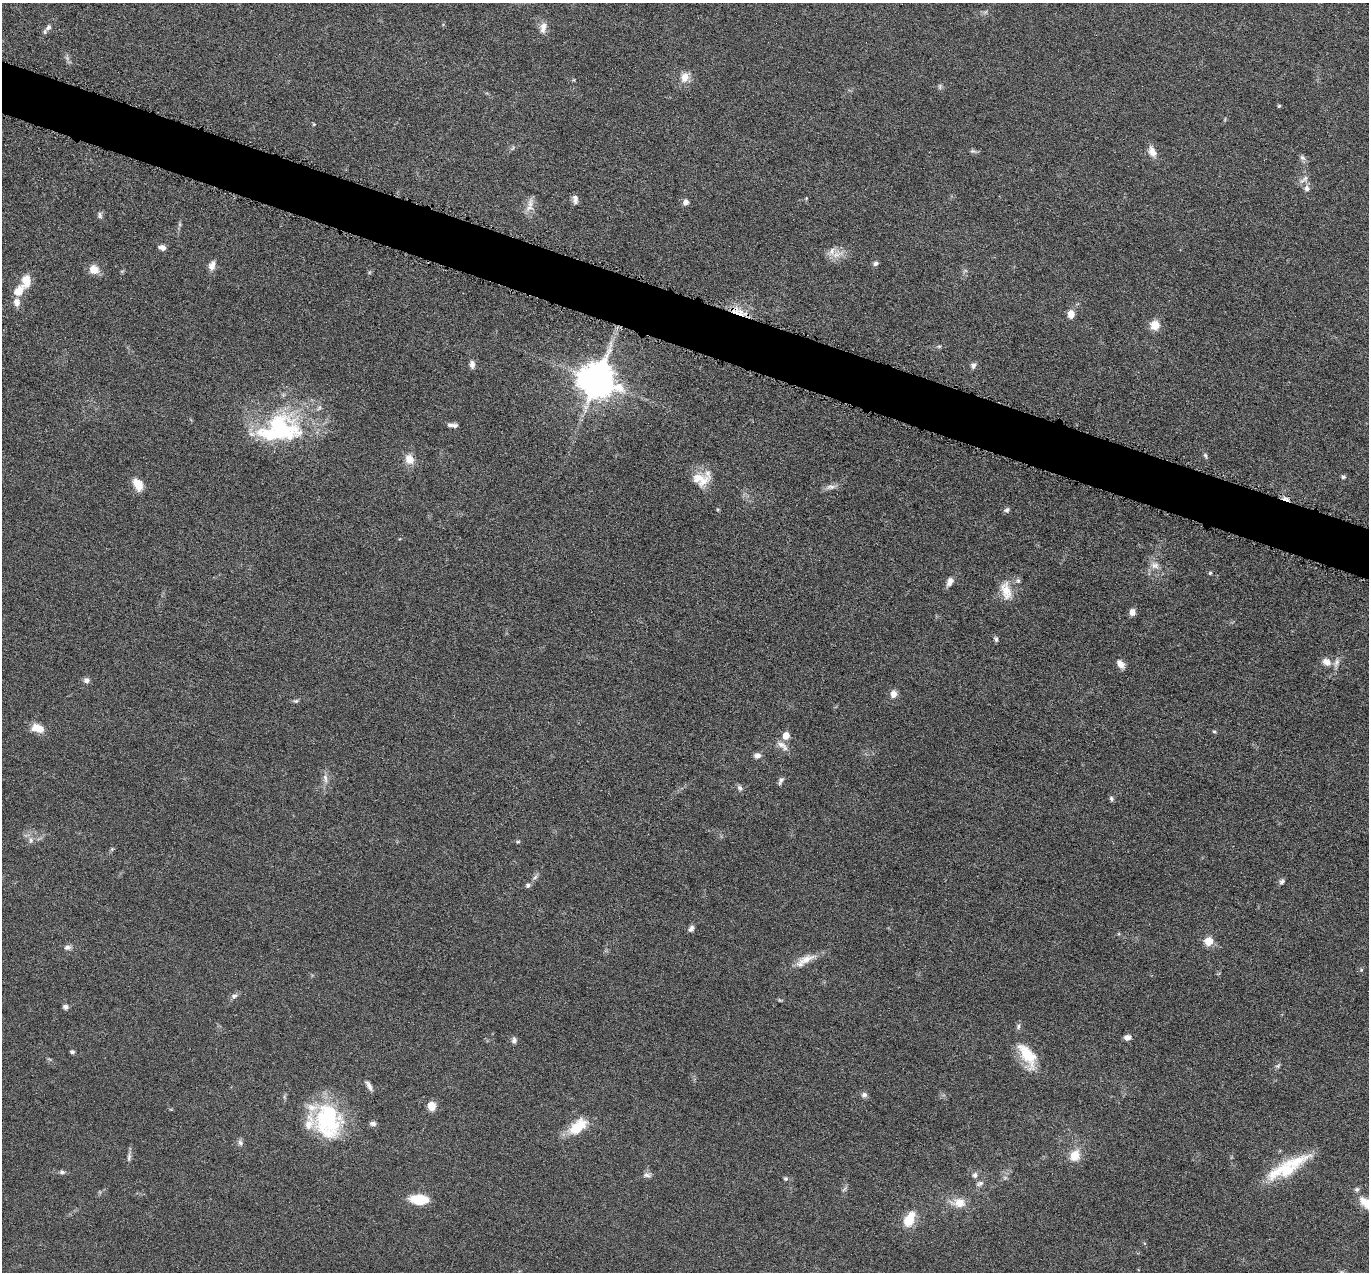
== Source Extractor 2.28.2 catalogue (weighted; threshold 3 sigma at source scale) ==
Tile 11 of 4 x 4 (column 3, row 3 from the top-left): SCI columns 2740-4106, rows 1543-2812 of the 5480 x 5495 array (HDU 1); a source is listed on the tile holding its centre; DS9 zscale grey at full resolution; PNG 1371 x 1274 px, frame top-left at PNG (2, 3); no overlay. Shown black and unused: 4% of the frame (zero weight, under 4 of 8 exposures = <1% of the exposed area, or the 3 px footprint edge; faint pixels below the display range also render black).
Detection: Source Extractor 2.28.2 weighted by HDU 2 'WHT'; one run over the whole footprint, this tile lists its part. Background 0.0445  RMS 0.0037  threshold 0.0153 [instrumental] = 3 sigma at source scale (4.09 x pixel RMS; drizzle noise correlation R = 1.36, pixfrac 0.8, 0.05/0.05 arcsec/px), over >= 5 px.
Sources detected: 111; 1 too faint to see at this stretch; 1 inside a brighter object's white glare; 1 cosmic-ray / hot-pixel residue — not listed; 9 inside a brighter listed object's ellipse — not listed separately; the other 99 listed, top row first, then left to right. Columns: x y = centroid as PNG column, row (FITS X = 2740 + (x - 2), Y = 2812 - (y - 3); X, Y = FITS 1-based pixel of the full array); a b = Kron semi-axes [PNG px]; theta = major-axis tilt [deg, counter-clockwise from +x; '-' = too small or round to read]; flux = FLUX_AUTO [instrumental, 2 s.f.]
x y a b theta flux
48 27 10 7 49 1.4
543 27 16 9 80 2.6
685 77 12 9 55 3.9
940 86 8 5 85 0.72
1279 106 4 3 - 0.47
314 124 4 4 - 0.31
973 151 10 5 -13 0.78
1152 152 14 9 -63 3.2
1302 158 10 6 -44 1.1
1305 178 11 6 43 1.6
1307 188 8 7 - 1.5
806 198 5 3 - 0.31
575 199 11 6 -83 1.6
686 202 7 6 - 1.5
530 204 20 7 83 2.9
100 215 9 6 -80 0.97
162 248 8 6 -21 1.5
837 254 21 9 22 3.8
875 263 7 5 15 0.94
212 266 13 7 73 2.3
94 269 11 10 - 3.9
19 291 16 11 55 4.9
737 311 24 9 -22 5.8
1071 314 10 8 -89 2.6
1155 325 10 9 - 5.1
939 346 6 4 1 0.53
472 364 10 6 -86 1.6
973 365 8 7 - 1.2
596 380 11 10 - 940
319 408 9 4 54 0.78
452 425 12 4 -4 1.4
279 427 57 36 -19 45
1205 456 8 5 -72 0.69
409 459 14 12 -62 3.7
1343 477 6 6 - 0.65
698 478 22 15 18 6
138 485 13 9 -60 5.6
830 487 14 7 8 1.8
1007 510 7 6 - 0.91
1155 565 12 10 -13 2.8
1210 573 5 5 - 0.49
1018 581 7 7 - 0.96
950 582 12 7 62 2.2
1006 591 27 13 -75 6
1132 612 7 7 - 2.1
996 639 7 5 -81 0.79
1326 662 12 9 -31 2.7
1120 664 12 7 -52 2.3
86 680 8 7 - 1.2
893 694 8 7 - 2.6
296 701 7 5 -12 0.7
37 728 14 9 -13 5.3
1214 732 5 4 - 0.46
786 735 6 5 - 5.1
782 745 19 8 -38 2.7
757 756 8 7 - 1.7
325 778 15 6 -83 2.1
781 780 10 5 61 1.1
740 788 8 6 -58 1.1
1111 799 7 6 - 0.72
31 840 10 6 -90 1.5
518 842 6 4 1 0.48
112 849 6 4 46 0.51
535 877 8 5 45 0.91
1282 882 8 6 60 1
528 885 7 6 - 0.95
691 929 8 6 63 1.2
1208 941 8 8 - 5
68 947 10 7 7 1.3
805 960 31 10 29 5
1361 970 5 5 - 0.49
234 996 10 7 29 1.2
780 1000 6 4 -30 0.43
65 1007 6 5 - 1.2
1127 1037 8 6 6 1.7
514 1040 10 6 -88 1.1
72 1052 4 4 - 0.93
1027 1055 36 16 -59 11
1278 1066 8 5 39 0.71
369 1085 13 5 -58 1.5
864 1095 8 7 - 1.2
431 1106 9 8 - 4.1
328 1121 42 31 -64 34
373 1124 8 5 -14 1.2
578 1127 24 13 39 10
240 1143 8 7 - 1
1075 1156 9 8 - 7.4
129 1157 16 5 82 1.3
1282 1171 48 17 19 16
62 1172 8 5 -13 0.87
647 1175 13 6 -4 1.3
975 1175 8 7 - 1.2
785 1178 6 5 - 0.67
980 1183 11 6 24 1.3
844 1189 8 4 52 0.69
419 1199 16 8 -4 14
959 1203 20 12 -3 5.3
1366 1203 21 11 -42 5.4
909 1219 17 10 64 8.6
Overlapping masked pixels (flux is a lower limit): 1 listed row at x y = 737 311
Isophote crosses this tile's border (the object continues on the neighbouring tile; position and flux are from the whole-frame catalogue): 2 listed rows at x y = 543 27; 1366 1203